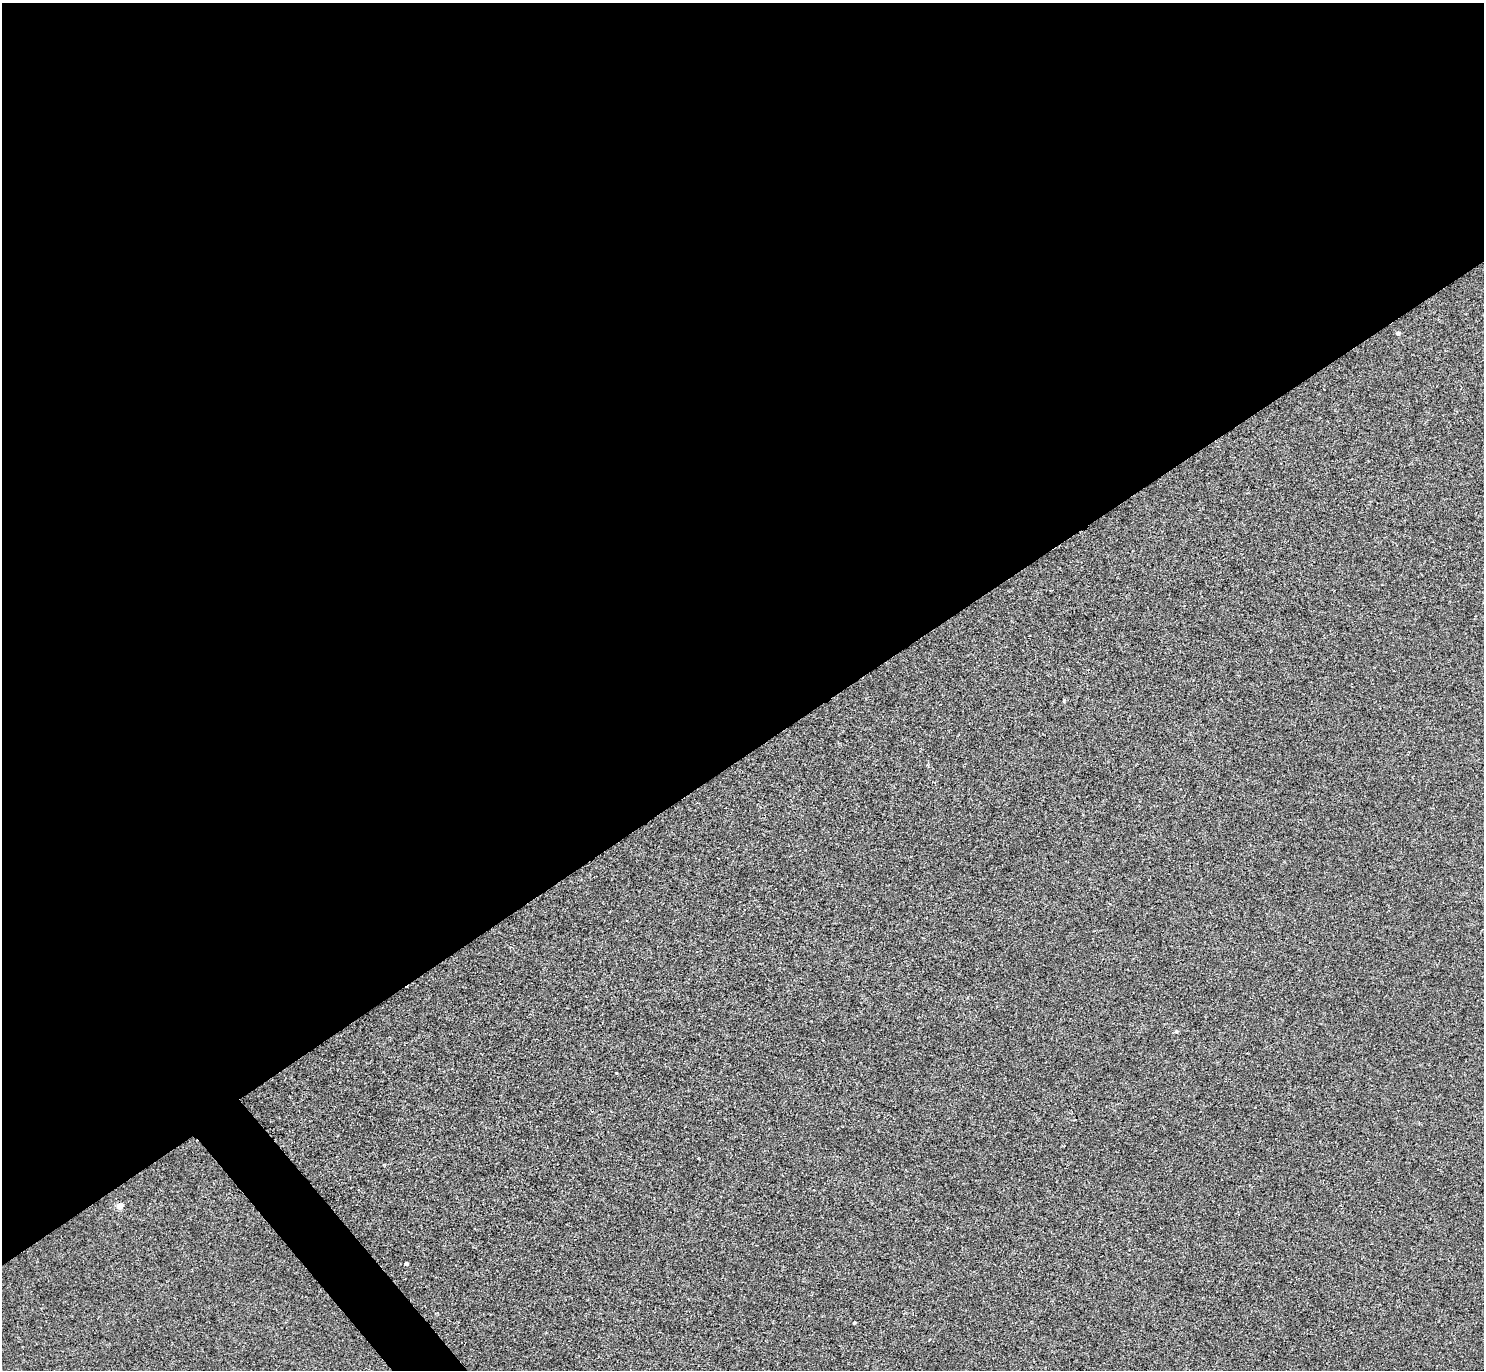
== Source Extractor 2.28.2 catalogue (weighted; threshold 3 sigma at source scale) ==
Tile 2 of 4 x 4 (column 2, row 1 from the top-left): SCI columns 1483-2964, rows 4263-5630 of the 5932 x 5928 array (HDU 1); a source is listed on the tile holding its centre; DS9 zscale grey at full resolution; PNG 1486 x 1372 px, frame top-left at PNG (2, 3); no overlay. Shown black and unused: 56% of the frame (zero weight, under 2 of 3 exposures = <1% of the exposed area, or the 3 px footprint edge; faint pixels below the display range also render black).
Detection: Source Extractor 2.28.2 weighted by HDU 2 'WHT'; one run over the whole footprint, this tile lists its part. Background 8.60e-04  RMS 0.0049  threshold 0.0222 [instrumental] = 3 sigma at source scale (4.5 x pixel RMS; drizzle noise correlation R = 1.50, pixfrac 1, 0.05/0.05 arcsec/px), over >= 5 px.
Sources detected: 6; all 6 listed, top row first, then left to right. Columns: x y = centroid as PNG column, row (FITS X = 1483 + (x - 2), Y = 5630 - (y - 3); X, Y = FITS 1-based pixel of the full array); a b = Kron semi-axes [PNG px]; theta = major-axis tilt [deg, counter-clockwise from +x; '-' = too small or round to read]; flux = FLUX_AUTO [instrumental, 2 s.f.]
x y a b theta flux
1398 333 5 4 - 1.1
1064 700 4 3 - 0.54
1176 1031 5 4 - 0.77
119 1206 5 4 - 8
406 1263 3 3 - 0.9
854 1323 3 2 - 0.51